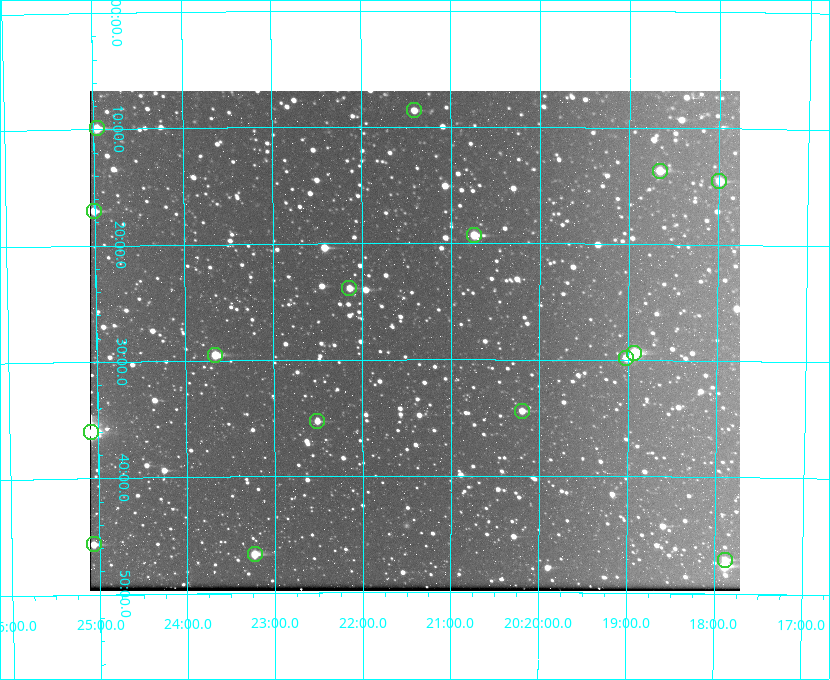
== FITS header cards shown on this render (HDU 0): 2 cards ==
NAXIS1  =                  650 / Width of table row in bytes
NAXIS2  =                  500 / Number of rows in table

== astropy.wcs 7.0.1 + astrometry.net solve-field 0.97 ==
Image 650 x 500 px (HDU 0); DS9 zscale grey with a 90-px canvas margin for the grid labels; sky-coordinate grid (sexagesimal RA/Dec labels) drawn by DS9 from the SOLVED WCS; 16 Tycho-2 reference stars matched to detected sources circled (green)
Header WCS: none
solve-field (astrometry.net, Tycho-2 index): SOLVED blind (the file carries no WCS)
Solved WCS: RA---TAN-SIP/DEC--TAN-SIP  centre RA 20:21:25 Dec +59:28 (305.35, +59.47 deg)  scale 5.16 arcsec/px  FOV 55.9' x 43.0'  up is -180 deg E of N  parity flipped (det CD > 0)
(file carries no celestial WCS; the grid is the blind solution)
Tycho-2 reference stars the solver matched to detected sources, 16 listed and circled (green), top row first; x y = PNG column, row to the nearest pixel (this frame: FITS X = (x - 90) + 1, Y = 500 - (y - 91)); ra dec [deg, ICRS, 3 dp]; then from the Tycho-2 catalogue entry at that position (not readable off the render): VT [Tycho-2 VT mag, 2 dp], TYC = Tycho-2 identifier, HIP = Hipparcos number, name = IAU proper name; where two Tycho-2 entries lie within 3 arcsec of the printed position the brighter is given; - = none
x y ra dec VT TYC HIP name
414 110 305.353 +59.143 10.51 3949-1307-1 - -
97 128 306.240 +59.165 8.78 3949-1539-1 100701 -
660 171 304.666 +59.228 9.63 3949-1325-1 - -
719 181 304.498 +59.243 9.91 3949-663-1 - -
94 211 306.252 +59.284 9.41 3949-1643-1 - -
474 235 305.185 +59.322 8.95 3949-1869-1 - -
349 288 305.535 +59.397 10.37 3949-1383-1 - -
634 353 304.733 +59.490 8.93 3949-1451-1 - -
215 355 305.915 +59.492 9.25 3949-1149-1 - -
626 358 304.755 +59.496 9.37 3949-615-1 - -
522 411 305.049 +59.573 10.18 3949-1099-1 - -
317 421 305.628 +59.588 10.19 3949-1517-1 - -
91 432 306.271 +59.600 6.45 3949-2016-1 100714 -
94 544 306.265 +59.761 9.71 3949-555-1 - -
255 554 305.808 +59.778 8.73 3949-715-1 100545 -
725 560 304.470 +59.785 9.54 3949-1615-1 - -